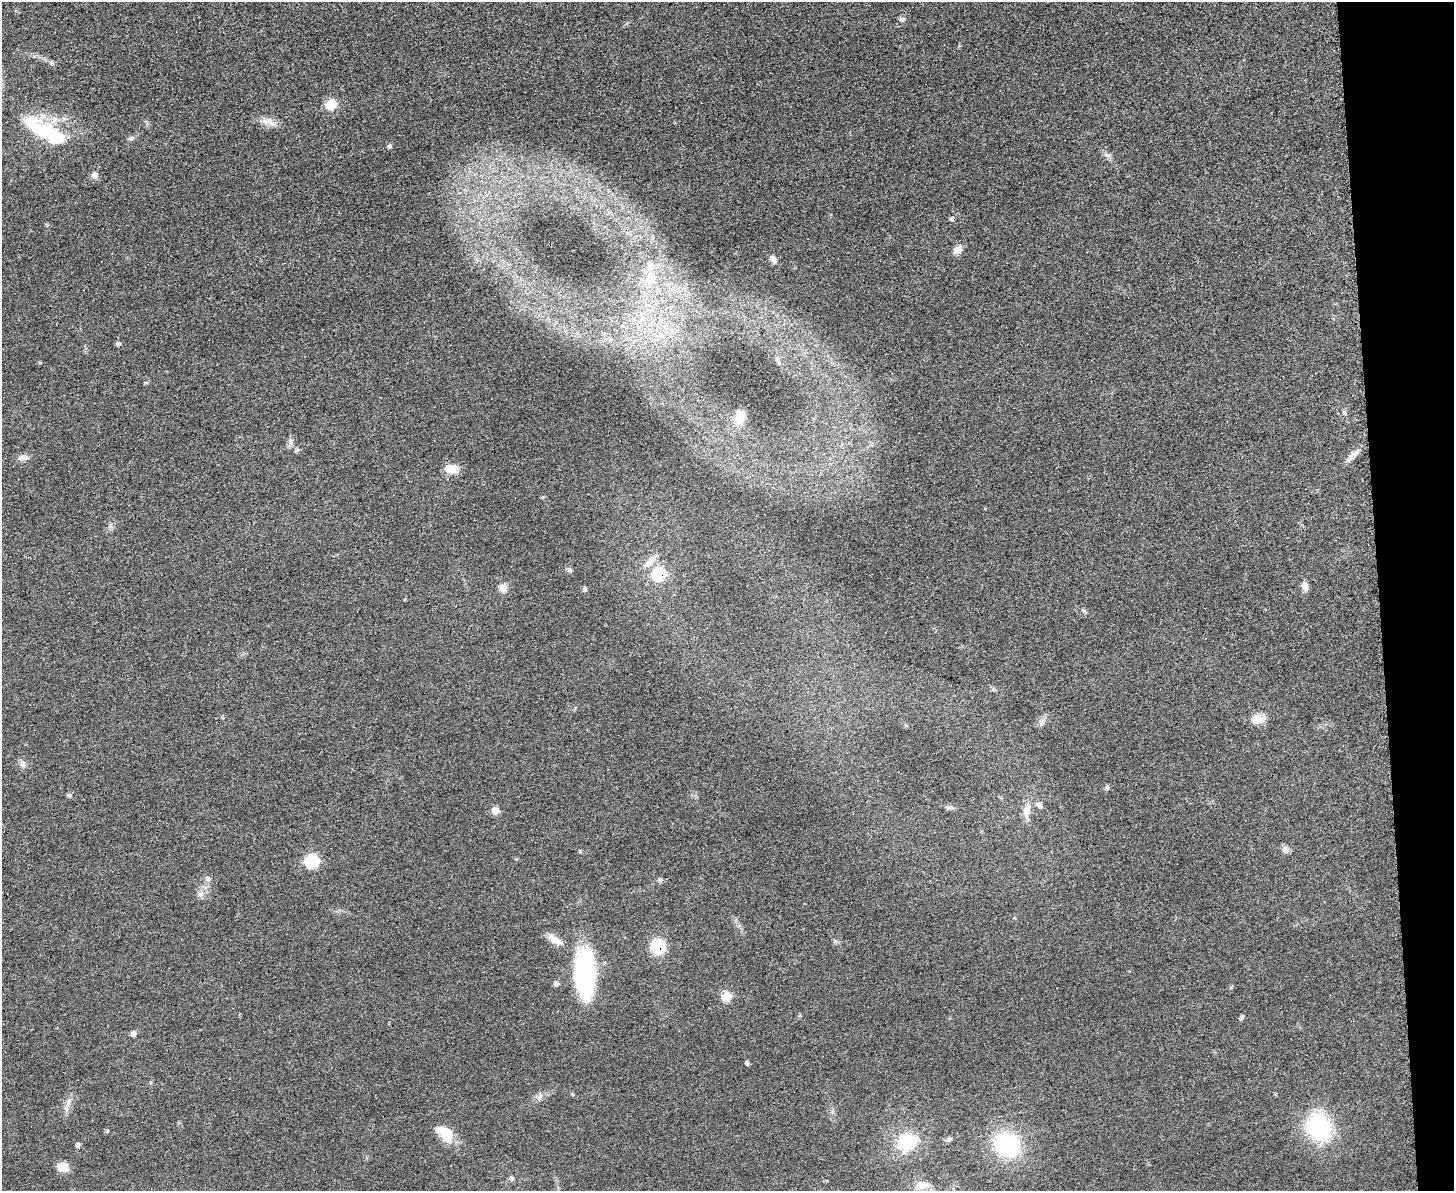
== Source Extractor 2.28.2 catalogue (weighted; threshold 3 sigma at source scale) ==
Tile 9 of 3 x 4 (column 3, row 3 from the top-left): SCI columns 3044-4495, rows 1195-2383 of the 4750 x 4766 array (HDU 1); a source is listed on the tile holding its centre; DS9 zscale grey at full resolution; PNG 1456 x 1193 px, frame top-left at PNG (2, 2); no overlay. Shown black and unused: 5% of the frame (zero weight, under 3 of 5 exposures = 1% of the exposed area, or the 3 px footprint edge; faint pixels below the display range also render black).
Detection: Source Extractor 2.28.2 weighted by HDU 2 'WHT'; one run over the whole footprint, this tile lists its part. Background 0.0467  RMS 0.0056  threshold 0.025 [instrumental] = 3 sigma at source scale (4.5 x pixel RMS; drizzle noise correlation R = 1.50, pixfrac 1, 0.05/0.05 arcsec/px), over >= 5 px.
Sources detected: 63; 1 inside a brighter listed object's ellipse — not listed separately; the other 62 listed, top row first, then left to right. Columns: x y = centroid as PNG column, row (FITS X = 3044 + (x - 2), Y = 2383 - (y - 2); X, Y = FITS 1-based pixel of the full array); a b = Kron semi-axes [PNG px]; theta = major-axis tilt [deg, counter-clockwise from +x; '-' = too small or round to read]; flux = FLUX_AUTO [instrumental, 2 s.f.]
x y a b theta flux
902 19 9 5 14 1.3
52 63 6 5 - 1.1
331 105 7 7 - 18
266 121 16 9 13 4.6
47 131 63 20 -30 43
131 138 8 6 18 1.5
389 146 6 6 - 1
1107 155 9 5 -24 1.7
95 175 8 7 - 2.8
952 218 7 5 53 1.1
958 250 11 9 46 4
773 259 11 7 -63 2.6
650 277 17 12 -43 8.6
118 344 6 5 - 1.1
778 361 10 5 -67 1.4
146 383 5 3 - 0.54
1344 412 7 5 -53 1.1
740 417 18 13 67 7.5
290 442 13 5 84 2
1353 456 20 7 43 4.3
23 458 14 7 8 3
451 469 14 8 2 9.7
650 562 21 7 47 4.8
570 570 7 5 -37 1.2
659 574 8 7 - 37
1305 586 12 8 -80 3
503 588 11 9 -70 3.8
585 589 7 4 -89 1
1258 719 19 12 30 6.5
1042 722 11 8 70 2.5
23 764 9 8 - 2.2
1107 788 7 5 46 0.98
70 795 7 5 -20 1
1039 805 7 7 - 2.2
950 807 11 5 -3 1.6
495 810 6 6 - 7.1
1027 810 21 9 80 5.9
1285 849 10 7 -74 2.2
312 862 7 7 - 48
208 878 8 5 -63 1.5
660 880 6 5 - 1
200 894 7 7 - 1.8
555 940 22 8 -32 6.3
658 947 11 10 - 26
585 972 48 19 -88 79
556 984 8 7 - 1.4
727 997 7 6 - 13
1241 1018 8 4 37 0.83
133 1034 7 6 - 1.7
747 1063 5 4 - 1.2
572 1094 6 4 -70 0.58
540 1096 11 4 70 1.7
68 1104 23 4 68 2.8
1319 1127 28 24 -72 52
446 1133 23 13 -38 13
949 1139 9 6 7 1.5
907 1142 25 19 19 27
78 1145 6 5 - 1.6
1007 1145 26 22 -37 57
63 1167 11 10 - 7.6
512 1178 7 5 -41 1.1
922 1185 20 11 0 7.8
Overlapping masked pixels (flux is a lower limit): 2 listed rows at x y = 659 574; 658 947
Unlisted compact peaks at least as high as the median listed source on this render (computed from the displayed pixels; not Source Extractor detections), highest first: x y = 580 851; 1084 611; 107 1131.